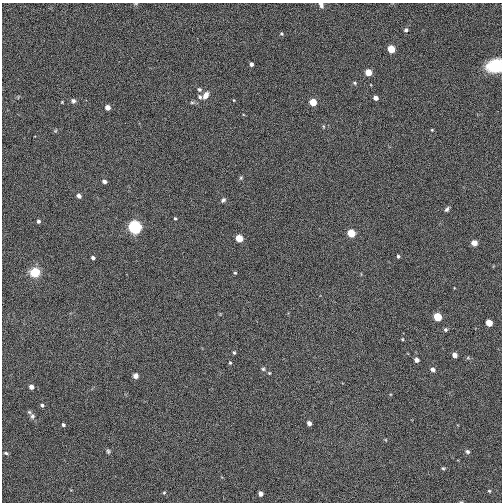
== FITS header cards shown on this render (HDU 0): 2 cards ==
NAXIS1  =                  500
NAXIS2  =                  500

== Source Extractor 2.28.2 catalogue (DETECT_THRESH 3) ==
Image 500 x 500 px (HDU 0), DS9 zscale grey, 1 PNG px = 1 image px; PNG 504 x 504 px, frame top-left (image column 1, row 500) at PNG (2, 3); no overlay
Background 0.00138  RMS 0.21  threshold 0.622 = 3 sigma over >= 5 px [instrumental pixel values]
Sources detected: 63; all 63 listed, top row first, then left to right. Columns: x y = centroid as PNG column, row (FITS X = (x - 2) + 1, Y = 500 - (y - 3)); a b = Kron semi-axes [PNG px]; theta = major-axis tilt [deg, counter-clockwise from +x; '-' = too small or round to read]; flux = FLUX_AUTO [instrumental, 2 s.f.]
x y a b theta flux
136 4 5 3 - 12
321 5 7 5 -68 42
406 30 5 5 - 33
281 33 5 4 - 18
391 49 5 5 - 450
251 64 4 3 - 39
495 66 13 10 18 560
368 72 5 4 - 280
354 83 5 4 - 18
199 89 5 4 - 29
206 95 8 6 55 89
200 97 5 4 - 24
376 98 4 4 - 73
234 100 4 2 - 9.5
73 101 6 5 - 37
62 102 3 3 - 10
192 102 6 4 0 21
313 102 5 4 - 380
108 107 4 4 - 110
323 126 5 3 - 14
432 130 4 3 - 12
55 131 6 4 19 16
241 178 5 4 - 18
104 181 4 4 - 50
79 196 4 4 - 66
223 200 6 5 - 29
447 209 7 4 56 29
175 218 3 3 - 16
38 221 4 4 - 29
135 227 5 5 - 5200
351 233 5 5 - 530
239 238 5 4 - 420
474 243 6 6 - 69
398 256 4 4 - 23
93 258 4 4 - 38
35 272 8 7 - 330
235 273 4 4 - 16
437 317 5 5 - 650
489 323 5 4 - 280
446 330 5 5 - 24
402 339 4 4 - 12
234 352 4 4 - 20
454 355 4 4 - 94
468 358 6 4 -18 18
417 360 4 4 - 71
230 363 4 3 - 16
263 369 5 5 - 21
433 369 5 4 - 54
269 373 4 4 - 13
135 376 6 6 - 50
31 387 4 4 - 82
42 405 4 3 - 27
29 412 6 4 -44 19
32 416 7 6 - 37
309 423 4 4 - 66
63 425 4 3 - 23
108 451 6 4 -74 22
467 452 6 5 - 29
6 453 5 4 - 20
443 468 5 4 - 18
489 491 4 4 - 14
164 493 4 4 - 15
260 493 4 4 - 74
At the frame edge (FLAGS 8, measured only in part): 3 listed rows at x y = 136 4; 321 5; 495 66